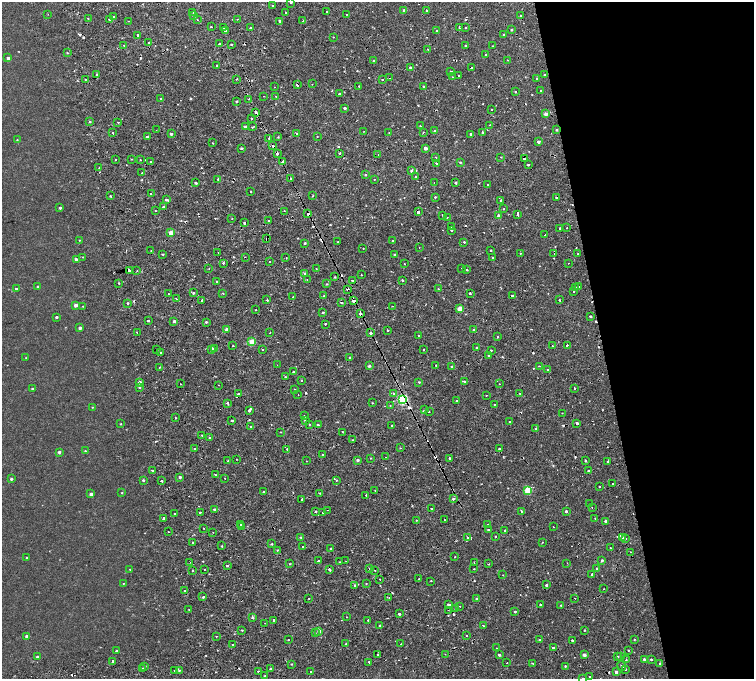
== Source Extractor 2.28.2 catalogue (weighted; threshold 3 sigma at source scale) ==
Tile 12 of 4 x 4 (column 4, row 3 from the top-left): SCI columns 4584-6086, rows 1552-2905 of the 6160 x 5854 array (HDU 1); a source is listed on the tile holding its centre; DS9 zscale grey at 2 x 2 block average (1 PNG px = mean of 2 x 2 image px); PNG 756 x 681 px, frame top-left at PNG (2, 2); each listed source drawn as its Kron ellipse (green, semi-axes under 4 px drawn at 4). Shown black and unused: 22% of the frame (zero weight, under 2 of 4 exposures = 6% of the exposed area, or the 3 px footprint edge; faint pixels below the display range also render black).
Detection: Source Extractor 2.28.2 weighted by HDU 2 'WHT'; one run over the whole footprint, this tile lists its part. Background 0.00157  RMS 0.0035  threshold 0.0158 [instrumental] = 3 sigma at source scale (4.5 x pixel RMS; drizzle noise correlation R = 1.50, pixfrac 1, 0.0396/0.0396 arcsec/px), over >= 5 px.
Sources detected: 534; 53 cosmic-ray / hot-pixel residue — neither listed nor drawn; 1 inside a brighter listed object's ellipse — not listed separately; the other 480 listed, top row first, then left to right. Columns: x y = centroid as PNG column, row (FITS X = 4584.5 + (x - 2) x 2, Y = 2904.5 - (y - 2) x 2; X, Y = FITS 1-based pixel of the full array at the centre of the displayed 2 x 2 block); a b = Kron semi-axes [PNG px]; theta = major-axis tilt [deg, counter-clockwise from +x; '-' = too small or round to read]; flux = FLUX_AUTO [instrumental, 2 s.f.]
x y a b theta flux
290 2 2 2 - 1.5
272 5 2 2 - 0.76
404 10 2 2 - 2.8
327 11 2 2 - 1.2
427 11 2 2 - 3.1
285 12 2 2 - 0.67
193 13 2 2 - 0.34
48 14 2 2 - 0.26
347 14 2 2 - 0.76
521 15 2 2 - 0.35
113 16 2 2 - 1.5
194 16 2 2 - 1.3
88 18 2 2 - 0.49
109 19 2 2 - 1.3
237 19 2 2 - 0.5
197 20 3 2 - 0.57
128 21 2 2 - 0.35
280 21 2 2 - 3.8
303 21 2 2 - 1.2
211 26 2 2 - 1.6
250 27 2 2 - 0.94
460 27 2 2 - 4.4
224 28 2 2 - 0.48
466 28 2 2 - 0.66
511 30 3 2 - 0.8
225 31 2 2 - 4.1
436 31 2 2 - 0.46
504 34 2 2 - 1.1
137 35 2 2 - 11
333 37 2 2 - 0.52
149 43 2 2 - 6.8
220 44 2 2 - 7.4
231 44 3 2 - 0.54
124 45 2 2 - 0.57
466 45 2 2 - 3.8
493 46 2 2 - 0.47
427 49 2 2 - 0.66
67 53 2 2 - 0.46
486 55 2 2 - 1.5
8 58 2 2 - 2.8
374 60 2 2 - 0.69
508 60 2 2 - 0.44
217 66 2 2 - 2.8
410 67 2 2 - 0.96
471 68 2 2 - 1.6
451 72 2 2 - 1.5
97 74 2 2 - 1
544 74 2 2 - 1.8
459 76 2 2 - 2.5
452 77 2 2 - 0.42
390 78 2 2 - 2
536 78 2 2 - 1
85 79 2 2 - 1.2
237 79 2 2 - 0.59
382 80 2 2 - 0.95
312 84 2 2 - 0.33
297 85 2 2 - 2.9
359 86 2 2 - 0.39
424 86 2 2 - 0.63
274 87 2 2 - 0.26
541 91 2 2 - 0.52
515 92 2 2 - 0.52
339 94 2 2 - 2.6
263 96 2 2 - 0.68
276 96 2 2 - 0.54
160 99 2 2 - 0.43
249 99 2 2 - 2
237 102 2 2 - 0.89
345 108 2 2 - 1.9
492 109 2 2 - 1.2
256 112 4 2 - 4.6
546 114 2 2 - 4.7
251 118 2 2 - 0.79
90 122 3 2 - 0.6
118 122 2 2 - 0.81
490 125 2 2 - 0.46
420 126 2 2 - 0.58
245 127 3 2 - 1.7
253 127 4 2 - 0.56
156 130 2 2 - 0.35
556 130 2 2 - 1.2
364 131 2 2 - 0.29
434 131 3 2 - 0.84
389 132 2 2 - 0.39
423 132 3 2 - 0.58
482 132 2 2 - 4
113 133 2 2 - 2.7
171 134 2 2 - 1.5
297 134 2 2 - 1.5
471 134 2 2 - 2.3
147 136 2 2 - 2.3
278 137 3 2 - 0.51
317 137 2 2 - 0.36
269 138 2 2 - 3.3
17 140 3 2 - 0.42
538 142 2 2 - 2.9
213 143 2 2 - 0.75
273 146 2 2 - 8.1
241 148 2 2 - 2.3
425 148 3 2 - 3.8
340 153 2 2 - 1
277 154 3 2 - 5.3
378 154 2 2 - 2.9
436 157 2 2 - 2.4
501 157 3 2 - 0.38
524 158 2 2 - 4
132 159 3 2 - 0.41
116 160 2 2 - 3.3
140 160 2 2 - 0.47
151 162 2 2 - 2.9
283 162 2 2 - 7.5
460 162 3 2 - 0.66
436 163 2 2 - 0.81
528 165 2 2 - 1.9
99 168 2 2 - 0.29
411 171 3 2 - 0.91
142 173 2 2 - 1.4
365 175 3 2 - 0.71
416 177 2 2 - 1.3
218 179 3 2 - 0.58
291 179 3 2 - 3.7
374 179 2 2 - 1.2
196 183 2 2 - 1.6
434 183 2 2 - 0.31
456 183 2 2 - 3.9
488 185 2 2 - 2.2
251 192 2 2 - 0.52
151 194 2 2 - 1.1
110 196 2 2 - 0.79
313 196 2 2 - 2
435 197 2 2 - 0.77
556 197 2 2 - 1.1
166 200 2 2 - 17
501 200 2 2 - 2.9
164 207 2 2 - 2.6
60 208 2 2 - 1.2
504 209 2 2 - 0.95
156 211 2 2 - 0.72
284 211 2 2 - 0.65
418 212 2 2 - 3.3
308 214 3 2 - 3.3
517 214 4 2 - 2.3
443 215 2 2 - 1.7
499 216 2 2 - 5.9
447 217 2 2 - 1.3
232 218 2 2 - 0.32
269 221 2 2 - 1.1
245 223 2 2 - 3.1
452 226 2 2 - 0.82
560 228 2 2 - 3.2
567 228 2 2 - 0.82
451 230 2 2 - 2.6
171 233 2 2 - 12
545 235 2 2 - 0.36
267 239 2 2 - 1.4
79 240 2 2 - 0.36
392 241 2 2 - 2.6
338 242 2 2 - 0.76
464 242 2 2 - 1.6
305 243 2 2 - 0.87
363 248 2 2 - 0.35
419 248 2 2 - 0.36
151 250 2 2 - 0.36
491 250 2 2 - 0.67
218 252 2 2 - 0.84
520 253 2 2 - 0.87
554 253 2 2 - 7.5
163 254 3 2 - 0.69
394 254 2 2 - 0.53
578 254 2 2 - 0.37
83 257 3 2 - 0.34
245 257 2 2 - 0.28
286 258 2 2 - 0.91
492 258 2 2 - 0.87
76 259 2 2 - 2.5
270 262 2 2 - 0.89
223 263 2 2 - 2.1
568 263 2 2 - 0.39
404 264 2 2 - 0.76
316 268 2 2 - 0.37
462 268 2 2 - 1.1
209 269 2 2 - 0.72
467 269 2 2 - 0.65
129 271 3 2 - 29
137 271 2 2 - 2
304 274 2 2 - 1.9
361 275 2 2 - 0.98
335 277 3 2 - 0.53
307 279 2 2 - 0.23
352 280 2 2 - 1.8
402 280 2 2 - 0.7
217 281 2 2 - 1
119 283 2 2 - 0.75
327 284 2 2 - 0.49
579 286 2 2 - 0.7
38 287 2 2 - 1.2
575 287 2 2 - 1.9
16 289 2 2 - 1.8
348 289 2 2 - 3.2
438 289 2 2 - 0.39
574 291 2 2 - 2
193 293 2 2 - 0.89
223 293 2 2 - 0.63
470 293 2 2 - 6.1
168 294 2 2 - 1.6
324 296 2 2 - 0.9
512 296 2 2 - 2.6
293 297 2 2 - 0.93
176 299 2 2 - 0.51
202 300 2 2 - 2.5
267 300 2 2 - 6.6
559 300 2 2 - 2.5
353 301 3 2 - 7
341 302 2 2 - 2.2
128 303 2 2 - 1.7
76 305 2 2 - 4.5
83 306 2 2 - 0.41
393 306 2 2 - 0.33
460 309 2 2 - 13
256 310 2 2 - 0.62
323 312 3 2 - 0.71
360 313 4 2 - 3.6
590 316 2 2 - 1.1
57 317 2 2 - 1.5
148 321 2 2 - 2.4
174 321 2 2 - 2
206 322 2 2 - 1.1
325 324 2 2 - 3.9
80 328 2 2 - 3
227 329 2 2 - 5.7
474 329 2 2 - 1.7
387 330 2 2 - 1.4
137 332 2 2 - 1.1
270 333 2 2 - 0.35
370 333 2 2 - 7.7
419 336 2 2 - 0.55
498 337 2 2 - 0.87
252 342 3 3 - 24
552 345 2 2 - 0.49
567 345 2 2 - 0.97
233 346 2 2 - 0.53
477 347 2 2 - 0.43
214 348 2 2 - 1.3
262 349 2 2 - 0.42
424 349 2 2 - 2.5
156 350 2 2 - 5.5
212 350 3 2 - 5.8
491 350 2 2 - 1.2
161 353 2 2 - 1.5
489 355 2 2 - 1.5
350 357 2 2 - 0.62
26 358 2 2 - 0.28
277 365 2 2 - 0.29
436 365 2 2 - 4.1
369 366 3 2 - 2.1
452 366 2 2 - 1.2
539 366 2 2 - 0.74
160 367 2 2 - 0.36
548 370 2 2 - 1.6
293 372 2 2 - 1.9
285 377 2 2 - 0.51
301 381 2 2 - 1.4
464 381 2 2 - 0.81
140 382 2 2 - 3.1
419 382 2 2 - 0.69
180 384 2 2 - 0.59
499 384 2 2 - 0.26
219 385 2 2 - 0.47
139 387 3 3 - 1
574 388 2 2 - 1.1
33 389 2 2 - 2
295 390 2 2 - 1.3
394 393 3 2 - 0.95
238 394 2 2 - 3.5
520 394 2 2 - 0.71
298 395 2 2 - 0.55
486 396 2 2 - 0.53
402 399 3 3 - 87
457 401 2 2 - 1.5
227 403 3 2 - 1.8
372 403 2 2 - 0.8
494 404 2 2 - 0.36
390 406 2 2 - 0.39
92 407 2 2 - 0.39
249 410 3 2 - 9.2
425 410 2 2 - 0.45
429 412 2 2 - 0.63
562 413 2 2 - 0.32
304 416 2 2 - 0.54
175 418 2 2 - 1.9
232 420 2 2 - 1.2
305 420 2 2 - 1.4
509 422 2 2 - 1.3
577 423 2 2 - 24
121 424 2 2 - 0.52
309 424 3 2 - 0.9
318 425 2 2 - 3.9
392 425 2 2 - 1.1
251 426 2 2 - 0.62
535 429 2 2 - 0.92
280 432 3 2 - 0.37
343 432 2 2 - 2
202 435 2 2 - 0.76
209 437 2 2 - 0.69
353 440 2 2 - 0.64
400 448 2 2 - 0.45
194 449 2 2 - 1.1
287 449 2 2 - 1.1
499 449 2 2 - 1.5
85 451 3 2 - 0.58
59 452 2 2 - 2.2
322 455 2 2 - 1.5
385 457 2 2 - 0.51
371 458 2 2 - 0.91
450 458 2 2 - 4.5
236 459 2 2 - 0.31
358 460 2 2 - 1.7
228 461 2 2 - 2.4
306 461 2 2 - 0.31
585 461 2 2 - 0.89
608 462 2 2 - 1.1
588 470 2 2 - 0.68
152 471 2 2 - 0.85
215 475 2 2 - 1.7
180 477 2 2 - 1.5
225 478 2 2 - 1.1
11 479 2 2 - 1.2
143 480 3 3 - 1
161 481 2 2 - 1.9
336 481 2 2 - 0.34
612 484 2 2 - 0.62
599 487 2 2 - 1.4
375 490 2 2 - 0.41
528 490 3 3 - 31
263 492 2 2 - 3.5
122 493 2 2 - 0.51
320 493 2 2 - 1
91 494 2 2 - 3.4
366 495 2 2 - 1
302 499 2 2 - 3.9
453 499 3 3 - 1.4
589 504 2 2 - 0.36
592 508 2 2 - 0.4
215 509 3 2 - 2.7
432 509 2 2 - 1.8
327 510 2 2 - 0.46
521 511 2 2 - 0.46
566 511 2 2 - 1.6
200 512 2 2 - 2.4
315 512 2 2 - 1.9
175 513 2 2 - 1.3
323 513 2 2 - 1.4
163 518 2 2 - 1.4
595 518 2 2 - 0.42
416 520 2 2 - 0.43
444 520 2 2 - 1.3
606 521 2 2 - 3.5
488 524 2 2 - 0.44
241 525 2 2 - 1.7
241 527 2 2 - 1.6
553 527 2 2 - 0.45
203 528 2 2 - 0.69
488 530 2 2 - 0.67
504 531 2 2 - 1.6
169 532 2 2 - 0.68
213 532 2 2 - 0.29
495 536 2 2 - 1.2
301 537 3 2 - 0.58
622 537 3 2 - 2.1
467 538 2 2 - 0.78
625 538 2 2 - 1.1
542 542 2 2 - 0.71
192 543 2 2 - 5.1
272 544 2 2 - 0.68
222 546 2 2 - 0.59
303 547 2 2 - 2.4
610 548 2 2 - 2.1
331 549 2 2 - 0.96
277 550 2 2 - 0.41
631 552 2 2 - 2.6
455 557 2 2 - 0.8
27 558 3 2 - 0.61
602 560 2 2 - 2.4
318 561 2 2 - 3.6
346 561 2 2 - 0.28
190 562 2 2 - 0.75
340 562 2 2 - 0.42
474 562 2 2 - 0.59
567 563 2 2 - 0.53
290 564 2 2 - 0.67
488 564 2 2 - 0.58
227 566 3 2 - 0.91
370 568 2 2 - 1.7
597 568 2 2 - 0.49
130 569 2 2 - 0.39
329 569 2 2 - 3
474 569 2 2 - 0.38
204 570 2 2 - 0.55
375 570 2 2 - 0.62
193 571 2 2 - 2.4
503 575 2 2 - 0.34
592 575 2 2 - 5.7
380 579 2 2 - 1.6
419 579 2 2 - 0.89
431 581 2 2 - 3.1
123 583 2 2 - 0.37
366 583 2 2 - 0.41
546 585 2 2 - 1.4
355 586 2 2 - 2.1
604 589 2 2 - 0.37
185 591 2 2 - 2.1
203 597 2 2 - 2.2
309 598 2 2 - 0.41
389 598 2 2 - 0.73
575 598 2 2 - 0.74
477 599 2 2 - 1.9
541 604 2 2 - 1.3
448 605 3 2 - 2.4
561 605 2 2 - 0.53
460 606 2 2 - 0.3
456 608 2 2 - 3.8
189 610 2 2 - 0.7
448 610 2 2 - 0.26
515 612 2 2 - 1.8
399 614 2 2 - 3.6
253 617 3 3 - 1.3
346 617 2 2 - 0.35
274 620 2 2 - 1.9
368 620 2 2 - 1.7
265 623 2 2 - 0.38
380 626 2 2 - 1.4
483 626 2 2 - 1
242 630 3 2 - 0.55
584 630 2 2 - 0.65
319 631 2 2 - 4
315 633 3 2 - 0.46
466 635 2 2 - 0.8
216 636 2 2 - 0.62
27 637 2 2 - 5.2
634 639 2 2 - 0.56
288 640 2 2 - 1.5
540 640 2 2 - 1.3
572 640 2 2 - 0.95
346 644 2 2 - 0.62
401 644 2 2 - 0.36
233 645 2 2 - 0.53
496 648 2 2 - 0.32
553 648 2 2 - 1.2
628 650 2 2 - 0.43
116 651 2 2 - 0.85
445 654 2 2 - 0.33
378 655 2 2 - 4.9
499 655 2 2 - 1.6
584 655 2 2 - 3.9
620 656 2 2 - 0.78
38 657 2 2 - 3.1
618 657 2 2 - 2.2
644 659 2 2 - 2.2
651 659 2 2 - 2.5
626 660 2 2 - 0.41
113 661 2 2 - 4.3
369 662 2 2 - 2.8
507 663 2 2 - 0.64
532 663 2 2 - 0.53
660 663 2 2 - 0.54
292 664 2 2 - 0.54
145 666 3 2 - 0.62
565 666 2 2 - 1.9
622 666 5 3 - 1.1
142 669 3 2 - 1.5
270 669 2 2 - 1.5
625 669 2 2 - 1.8
179 670 2 2 - 0.62
174 671 2 2 - 1.2
258 671 2 2 - 1.9
310 672 2 2 - 1.8
616 672 2 2 - 3.1
265 676 3 2 - 0.44
589 676 2 2 - 0.51
583 678 2 2 - 2.1
Overlapping masked pixels (flux is a lower limit): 31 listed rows (the first 20) at x y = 280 21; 460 27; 466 45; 471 68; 390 78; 297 85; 256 112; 147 136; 269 138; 273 146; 277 154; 524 158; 283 162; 291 179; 556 197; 164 207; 418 212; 308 214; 267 239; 554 253
Isophote crosses this tile's border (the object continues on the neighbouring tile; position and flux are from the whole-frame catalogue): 2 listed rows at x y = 290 2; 583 678
Diffuse or blended objects may show on this block-average render without a row.